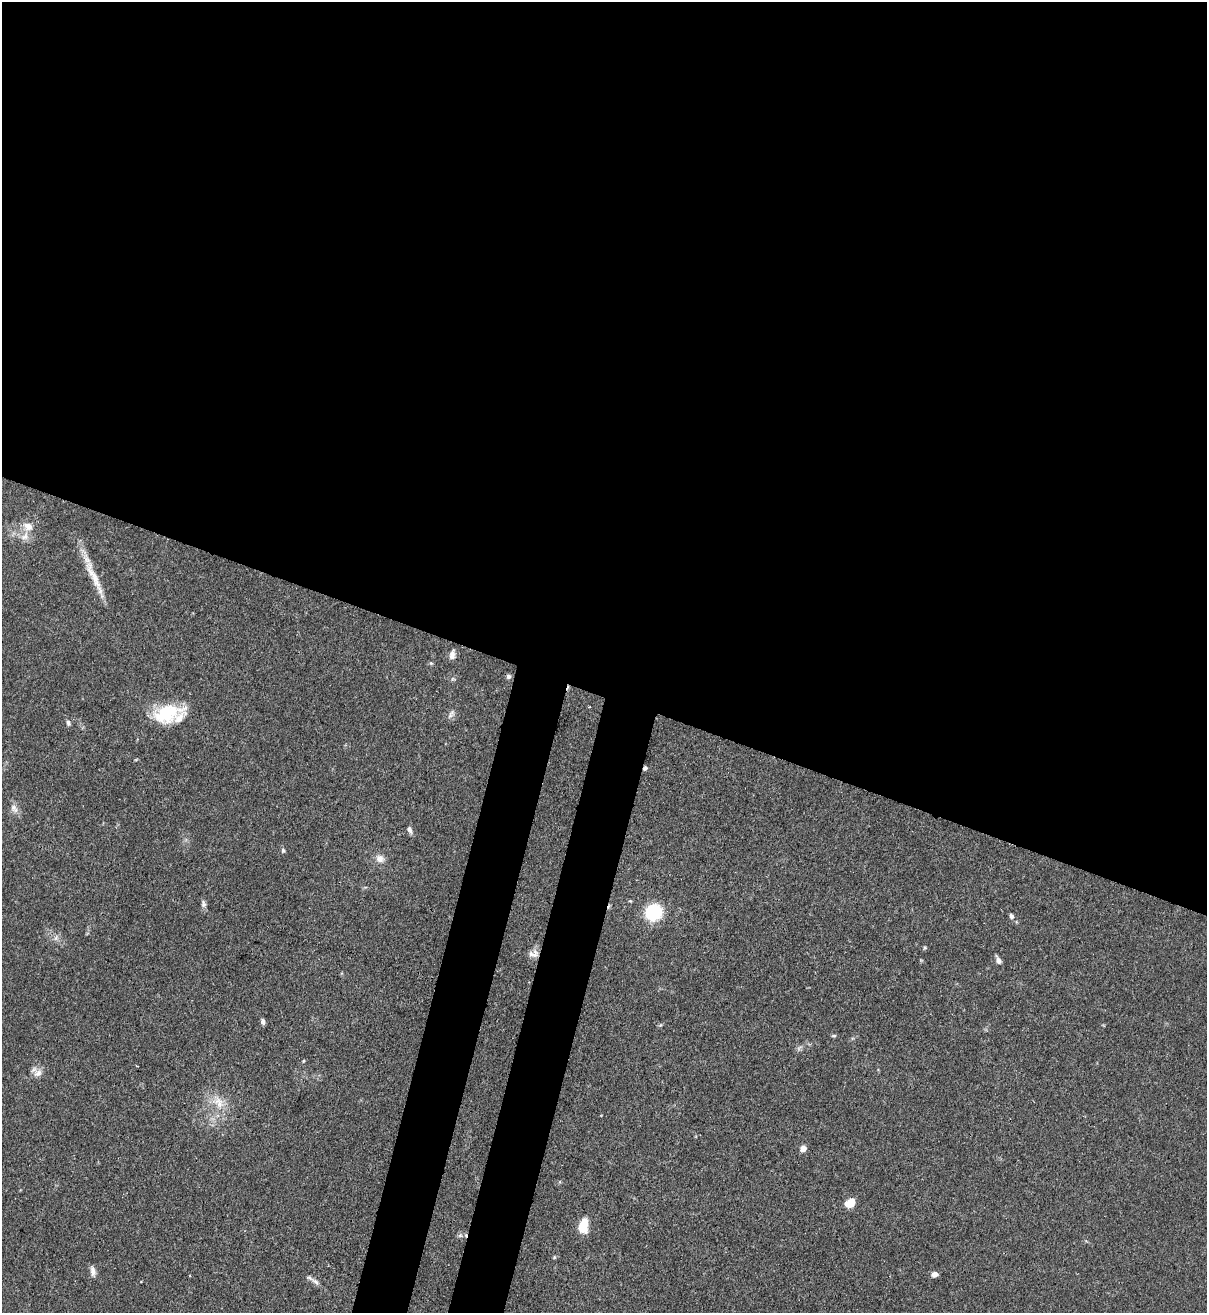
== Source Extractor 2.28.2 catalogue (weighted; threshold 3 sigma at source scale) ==
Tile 3 of 4 x 4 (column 3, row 1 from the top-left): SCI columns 2629-3833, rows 3965-5275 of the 5382 x 5307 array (HDU 1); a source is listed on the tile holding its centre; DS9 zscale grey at full resolution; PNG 1209 x 1315 px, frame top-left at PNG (2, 2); no overlay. Shown black and unused: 57% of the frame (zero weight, under 3 of 4 exposures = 7% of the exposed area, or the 3 px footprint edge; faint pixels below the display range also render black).
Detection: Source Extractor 2.28.2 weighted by HDU 2 'WHT'; one run over the whole footprint, this tile lists its part. Background 0.099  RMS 0.0041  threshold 0.0185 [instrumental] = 3 sigma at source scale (4.5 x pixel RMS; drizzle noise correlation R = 1.50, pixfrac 1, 0.05/0.05 arcsec/px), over >= 5 px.
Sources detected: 30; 1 cosmic-ray / hot-pixel residue — not listed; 1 inside a brighter listed object's ellipse — not listed separately; the other 28 listed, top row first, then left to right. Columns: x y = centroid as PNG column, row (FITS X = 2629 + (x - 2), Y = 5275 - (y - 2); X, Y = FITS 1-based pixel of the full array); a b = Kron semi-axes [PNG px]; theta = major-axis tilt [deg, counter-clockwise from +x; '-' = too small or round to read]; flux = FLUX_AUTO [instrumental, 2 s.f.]
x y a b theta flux
28 526 12 10 -32 3.6
25 536 14 9 46 3.1
94 576 57 9 -65 9.5
452 654 12 6 78 1.8
509 676 6 6 - 0.91
167 714 37 20 16 19
451 714 12 6 54 1.5
68 723 8 5 -76 1
14 809 14 8 -57 2.3
409 830 9 6 -65 1.3
283 850 7 5 -89 0.69
380 858 11 10 - 2.8
653 912 12 10 47 34
1011 916 7 5 -74 1
534 954 14 10 15 2.6
998 960 9 6 -60 1.6
263 1022 7 4 -79 1.1
834 1036 7 3 8 0.51
303 1061 4 3 - 0.36
38 1073 13 9 27 2.7
219 1102 19 11 -59 6.3
803 1148 5 4 - 4.7
850 1203 10 7 29 6.1
583 1225 15 9 81 8.6
554 1257 5 3 - 0.42
93 1271 13 6 -78 2
935 1274 6 5 - 2.2
315 1282 15 6 -32 1.8
Overlapping masked pixels (flux is a lower limit): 1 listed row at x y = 534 954